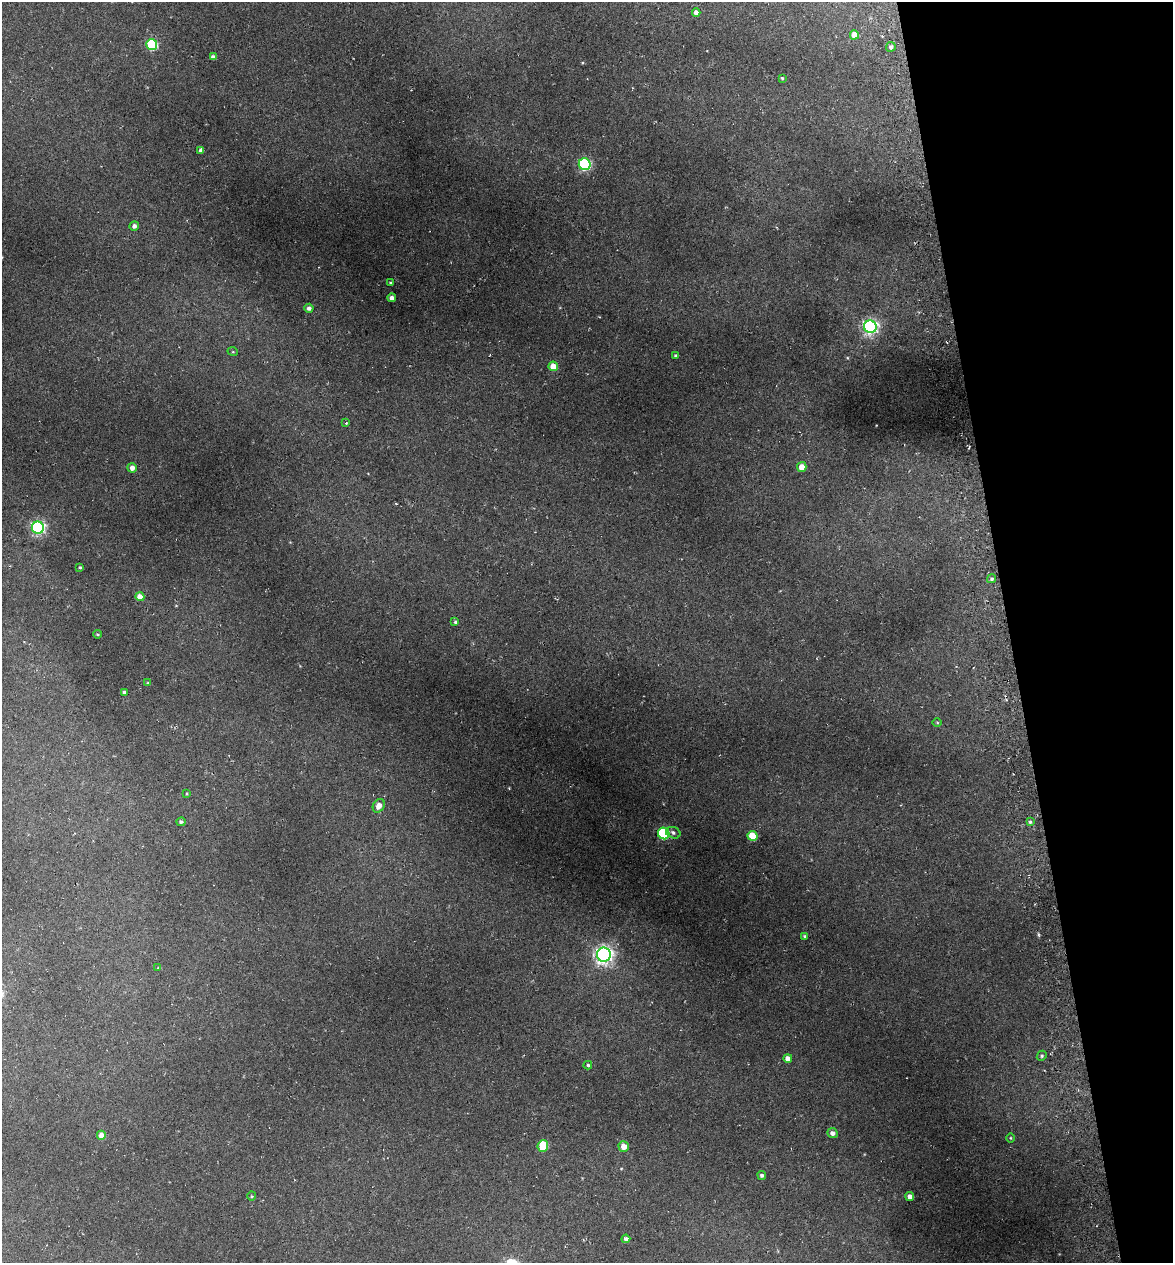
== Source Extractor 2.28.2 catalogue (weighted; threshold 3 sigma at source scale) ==
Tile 12 of 4 x 4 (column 4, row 3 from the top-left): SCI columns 3656-4826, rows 1337-2597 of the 4922 x 5194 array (HDU 1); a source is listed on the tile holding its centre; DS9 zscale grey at full resolution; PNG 1175 x 1265 px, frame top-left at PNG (2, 2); each listed source drawn as its Kron ellipse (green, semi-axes under 4 px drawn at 4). Shown black and unused: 14% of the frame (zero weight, under 3 of 6 exposures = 5% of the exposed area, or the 3 px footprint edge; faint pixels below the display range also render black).
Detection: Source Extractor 2.28.2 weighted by HDU 2 'WHT'; one run over the whole footprint, this tile lists its part. Background 0.045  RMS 0.0048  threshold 0.0197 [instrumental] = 3 sigma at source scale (4.09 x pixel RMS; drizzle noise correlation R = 1.36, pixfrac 0.8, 0.0396/0.0396 arcsec/px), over >= 5 px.
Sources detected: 50; all 50 listed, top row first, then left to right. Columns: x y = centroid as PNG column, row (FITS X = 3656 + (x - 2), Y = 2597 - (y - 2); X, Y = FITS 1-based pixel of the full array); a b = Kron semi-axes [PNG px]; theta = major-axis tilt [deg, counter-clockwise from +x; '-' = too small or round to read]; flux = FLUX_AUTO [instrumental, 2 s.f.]
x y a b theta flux
696 13 4 4 - 2.2
854 35 4 4 - 5.6
152 45 5 5 - 33
891 47 5 4 - 1.3
213 57 4 4 - 1.6
782 78 4 4 - 0.47
201 150 4 4 - 1.6
585 164 6 5 - 53
134 226 5 4 - 1.5
390 283 3 3 - 0.42
392 298 4 4 - 2.2
309 308 4 4 - 1.3
870 327 6 6 - 120
233 352 5 3 - 0.37
676 356 3 3 - 0.58
553 366 5 5 - 7.3
346 423 3 3 - 0.64
802 467 5 4 - 4.6
132 468 4 4 - 2.5
38 528 6 6 - 87
80 567 3 3 - 0.6
992 579 4 4 - 0.88
140 597 4 4 - 4.6
455 622 4 4 - 0.62
97 634 4 3 - 0.44
148 683 4 4 - 0.72
124 692 3 3 - 0.76
937 722 5 3 - 0.39
187 794 4 4 - 0.4
379 806 7 5 57 3.5
181 822 4 4 - 1
1030 822 4 4 - 0.67
664 833 6 5 - 42
673 833 7 5 -23 1.1
752 836 5 5 - 12
805 936 3 3 - 0.59
604 955 7 7 - 180
158 968 4 4 - 0.38
1042 1056 5 4 - 0.73
788 1058 4 4 - 2.9
588 1065 4 4 - 0.61
832 1133 5 5 - 1.9
101 1135 4 4 - 4
1011 1138 4 3 - 0.37
543 1146 6 5 - 16
624 1146 5 5 - 4.2
762 1175 4 4 - 1.1
252 1196 4 4 - 0.44
910 1196 4 4 - 1.9
626 1239 4 4 - 1.3